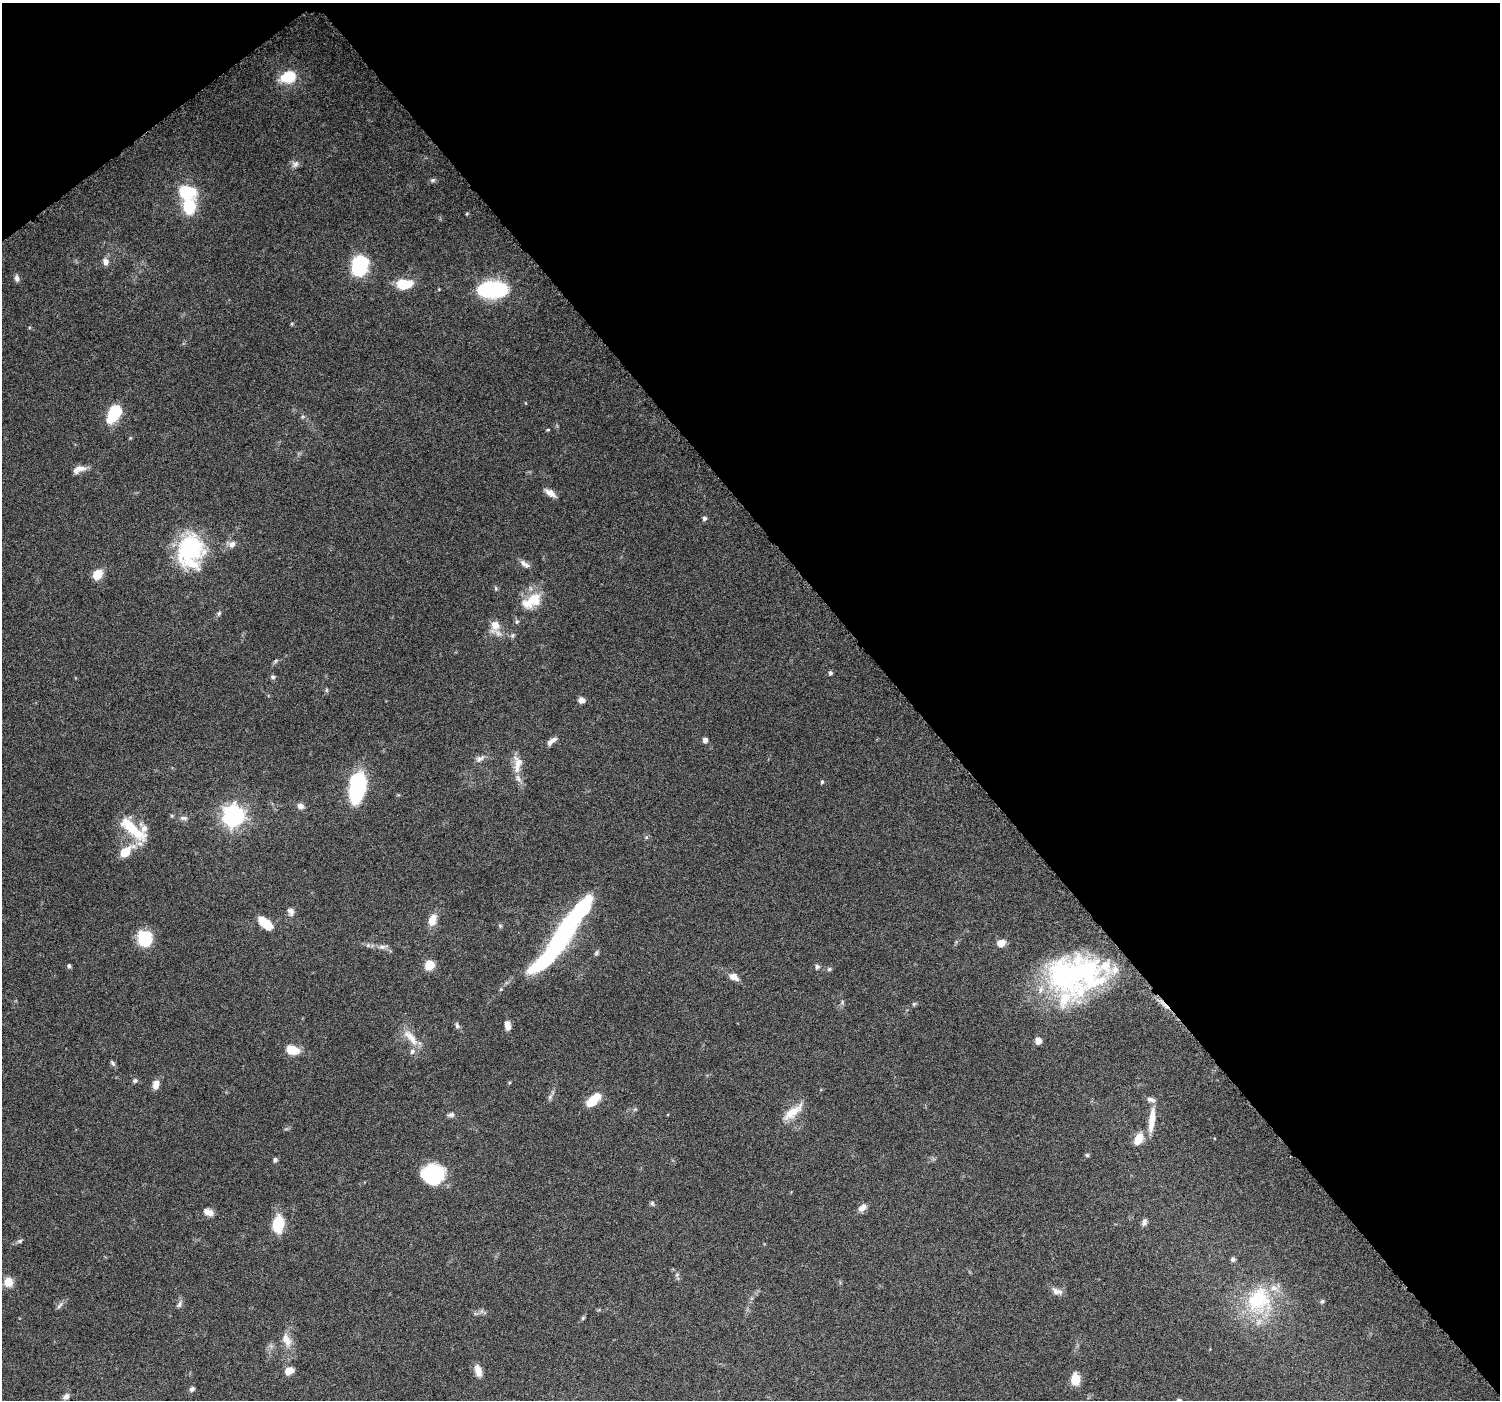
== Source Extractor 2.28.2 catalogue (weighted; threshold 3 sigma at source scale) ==
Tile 3 of 4 x 4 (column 3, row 1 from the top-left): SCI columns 3012-4509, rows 4416-5813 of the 6018 x 5967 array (HDU 1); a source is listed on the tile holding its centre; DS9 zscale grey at full resolution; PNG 1502 x 1402 px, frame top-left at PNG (2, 3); no overlay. Shown black and unused: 41% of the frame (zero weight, under 6 of 12 exposures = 1% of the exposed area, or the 3 px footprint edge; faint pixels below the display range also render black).
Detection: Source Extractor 2.28.2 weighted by HDU 2 'WHT'; one run over the whole footprint, this tile lists its part. Background 0.0622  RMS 0.0027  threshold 0.011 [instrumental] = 3 sigma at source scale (4.09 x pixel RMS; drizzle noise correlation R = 1.36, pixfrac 0.8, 0.0396/0.0396 arcsec/px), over >= 5 px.
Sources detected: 117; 1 too faint to see at this stretch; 5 inside a brighter object's white glare — not listed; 12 inside a brighter listed object's ellipse — not listed separately; the other 99 listed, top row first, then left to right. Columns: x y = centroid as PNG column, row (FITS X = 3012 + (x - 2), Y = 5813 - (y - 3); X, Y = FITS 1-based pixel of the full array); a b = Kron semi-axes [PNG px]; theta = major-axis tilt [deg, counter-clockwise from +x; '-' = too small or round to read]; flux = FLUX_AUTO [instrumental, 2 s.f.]
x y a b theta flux
290 77 16 11 21 8.1
295 164 11 8 41 1.1
433 180 8 6 15 0.51
187 192 15 11 -16 12
189 206 10 8 86 14
467 214 4 4 - 0.26
106 262 9 7 -73 1.2
359 267 14 10 78 27
17 278 9 6 -76 0.85
405 284 18 10 5 5.9
493 289 25 12 1 30
292 324 5 3 - 0.27
114 413 20 11 60 9.7
548 430 5 3 - 0.22
130 438 5 3 - 0.26
80 468 17 8 1 1.9
550 493 15 7 -35 1.7
704 518 5 5 - 0.73
232 544 10 8 -3 1.5
189 547 24 21 59 32
523 563 10 7 -57 1.1
97 574 10 8 49 4
496 588 7 3 -82 0.35
532 601 30 16 30 6.4
219 613 7 5 73 0.5
495 625 17 11 77 3.1
512 635 7 6 - 0.53
276 661 7 4 46 0.41
830 673 5 4 - 0.6
273 677 6 6 - 0.6
326 690 6 4 90 0.34
581 700 7 6 - 1.4
553 740 10 6 27 1
705 740 6 5 - 0.99
480 758 14 7 28 1.3
517 764 26 12 87 3.7
822 782 5 4 - 0.38
356 786 36 15 86 22
300 806 8 7 - 1.2
233 816 8 8 - 130
183 818 11 5 -9 0.82
133 829 36 12 -41 9.7
646 837 6 5 - 0.4
126 852 16 9 39 5.5
291 912 11 8 -70 1.1
432 920 15 10 72 2.9
265 923 15 7 -40 7.9
500 926 6 5 - 0.39
563 933 81 15 54 52
145 938 15 13 -78 11
1001 943 9 7 17 2.2
382 947 13 6 6 1.2
596 953 7 6 - 0.51
430 965 6 5 - 12
69 966 4 4 - 0.59
817 967 6 6 - 0.7
829 969 6 5 - 0.45
1072 974 64 47 20 40
734 977 13 8 -30 1.8
842 1002 6 4 -90 0.42
914 1004 6 5 - 0.38
507 1025 11 7 -87 1.6
457 1026 10 6 -70 0.66
411 1037 29 10 -50 4
1038 1041 5 5 - 3.1
293 1050 14 9 -16 4.6
113 1063 9 5 -53 0.54
135 1081 7 6 - 0.56
156 1085 11 8 80 1.8
593 1100 18 8 43 5.7
635 1109 6 4 42 0.39
793 1112 27 9 38 4.5
451 1115 9 6 19 0.75
1152 1120 31 7 83 4.5
1138 1139 15 9 65 3.8
1087 1155 5 5 - 0.42
275 1160 5 5 - 0.72
433 1174 23 19 3 16
652 1203 7 5 -64 0.46
862 1207 11 7 39 1.5
208 1212 11 7 -22 2.1
1144 1222 9 6 71 0.85
278 1224 16 10 82 9.3
20 1241 7 5 27 0.53
1233 1259 5 4 - 0.84
677 1274 6 4 20 0.35
8 1282 9 9 - 3.4
1056 1291 12 8 -46 1.4
1258 1300 40 35 62 20
1322 1301 6 5 - 0.47
179 1304 10 5 65 0.76
60 1305 13 4 45 0.78
583 1318 6 5 - 0.37
287 1340 20 10 -67 3
478 1370 14 7 -76 2.4
289 1371 11 8 23 2.2
1075 1380 11 7 90 4.6
192 1389 6 5 - 0.78
66 1397 9 7 40 1